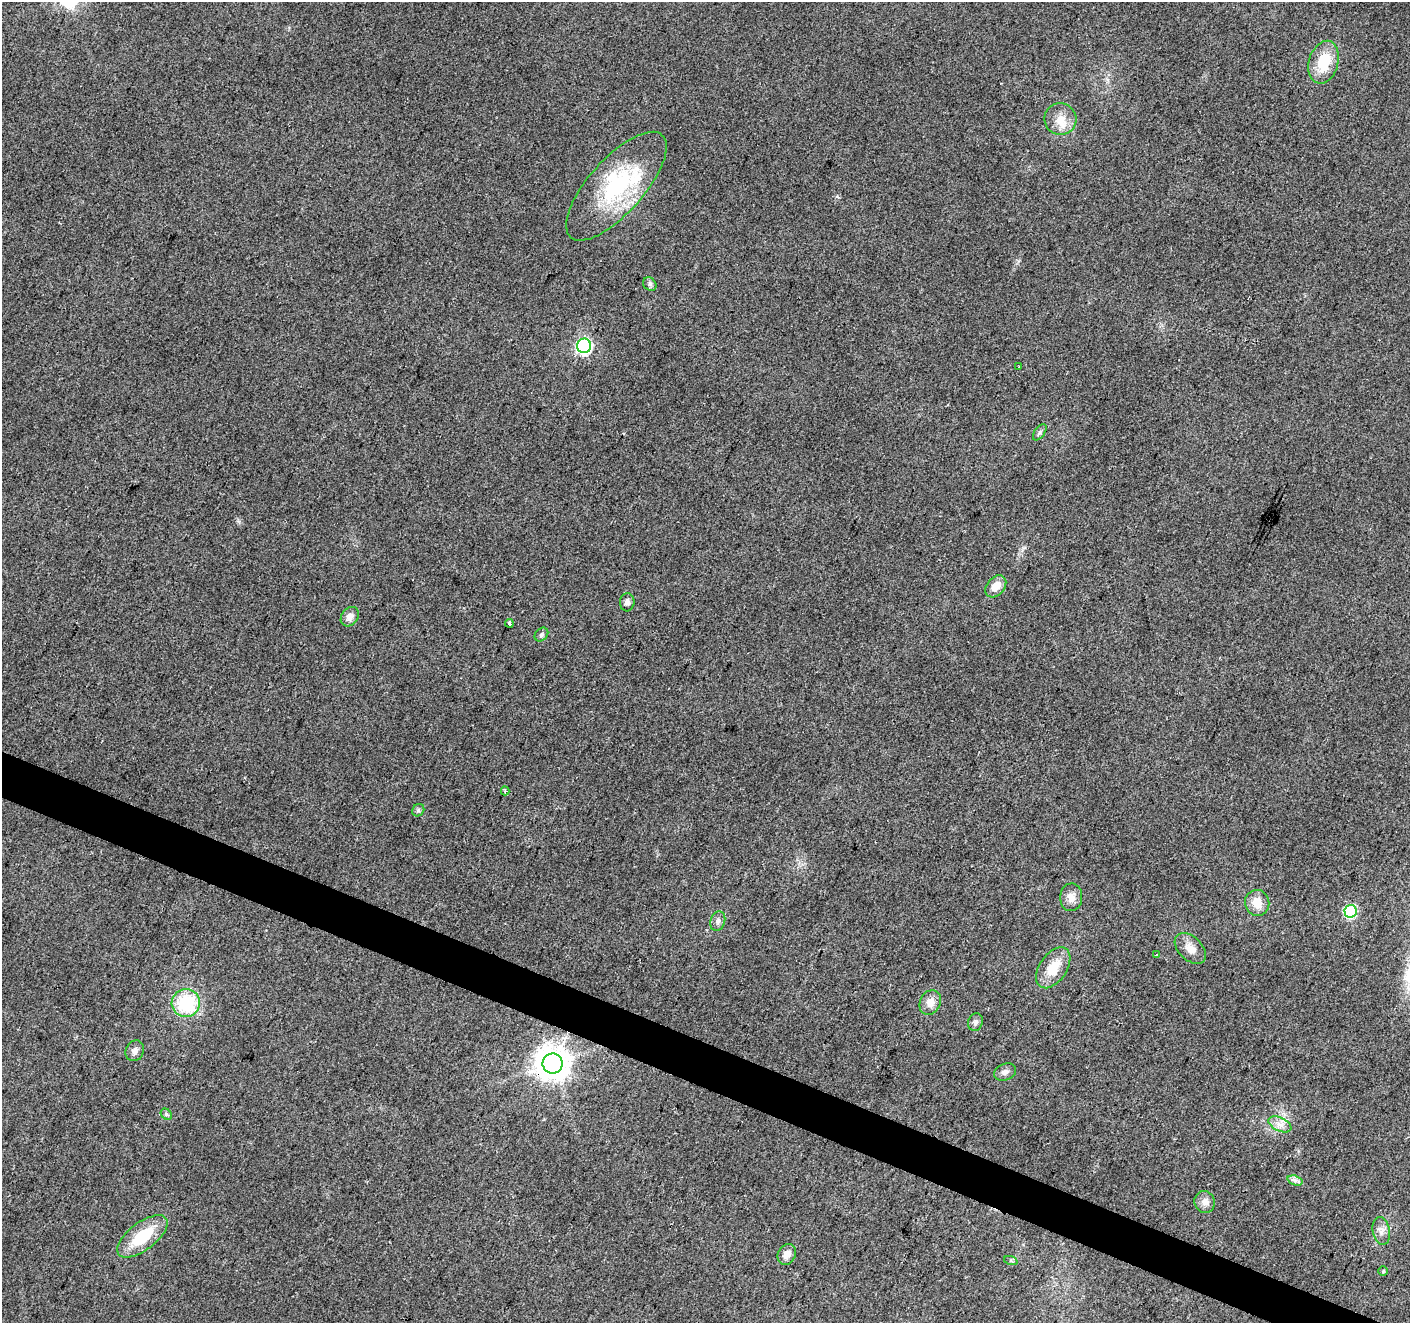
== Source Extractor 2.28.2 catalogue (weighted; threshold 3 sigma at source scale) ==
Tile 6 of 4 x 4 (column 2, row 2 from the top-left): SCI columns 1416-2823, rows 2913-4233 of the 5639 x 5759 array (HDU 1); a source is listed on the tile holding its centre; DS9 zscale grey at full resolution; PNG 1412 x 1325 px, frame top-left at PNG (2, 2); each listed source drawn as its Kron ellipse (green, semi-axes under 4 px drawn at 4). Shown black and unused: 3% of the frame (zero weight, under 2 of 3 exposures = <1% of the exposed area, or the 3 px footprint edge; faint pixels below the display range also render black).
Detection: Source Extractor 2.28.2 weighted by HDU 2 'WHT'; one run over the whole footprint, this tile lists its part. Background 0.0396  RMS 0.0086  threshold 0.0385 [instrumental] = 3 sigma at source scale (4.5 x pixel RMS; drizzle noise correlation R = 1.50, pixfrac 1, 0.0396/0.0396 arcsec/px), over >= 5 px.
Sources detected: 39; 1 inside a brighter object's white glare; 1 cosmic-ray / hot-pixel residue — neither listed nor drawn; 1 inside a brighter listed object's ellipse — not listed separately; the other 36 listed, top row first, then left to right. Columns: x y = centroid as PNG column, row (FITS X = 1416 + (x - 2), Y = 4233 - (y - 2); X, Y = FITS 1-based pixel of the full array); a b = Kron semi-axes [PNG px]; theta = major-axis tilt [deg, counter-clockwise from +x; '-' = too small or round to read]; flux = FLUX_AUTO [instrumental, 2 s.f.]
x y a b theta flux
1324 62 22 14 74 27
1060 119 16 15 - 13
616 186 69 27 48 89
650 284 7 6 - 2.1
584 346 7 7 - 170
1019 367 2 2 - 0.69
1040 432 9 5 55 2
996 586 12 8 50 9.9
627 602 9 7 86 3.2
350 617 10 8 52 5.7
509 623 4 3 - 10
541 635 8 6 46 2.1
505 791 4 3 - 1.6
418 810 6 5 - 1.8
1071 897 14 11 86 7.5
1257 903 13 12 - 11
1350 911 6 6 - 97
718 921 10 7 71 3.5
1190 948 18 11 -44 9.9
1157 955 3 3 - 1.2
1053 968 23 13 56 19
930 1002 13 10 61 7.8
186 1003 14 14 - 51
975 1022 9 7 72 3
135 1051 10 9 - 4.5
553 1063 10 10 - 1500
1005 1072 11 8 22 4
166 1114 6 5 - 1.5
1280 1124 12 6 -25 5.8
1295 1180 8 4 -18 2.6
1205 1202 11 10 - 5.6
1381 1231 14 8 -79 5.3
142 1236 30 13 37 35
787 1254 11 8 59 6.7
1011 1261 7 4 -19 1.3
1383 1271 5 5 - 1.2
Overlapping masked pixels (flux is a lower limit): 1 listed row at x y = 553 1063